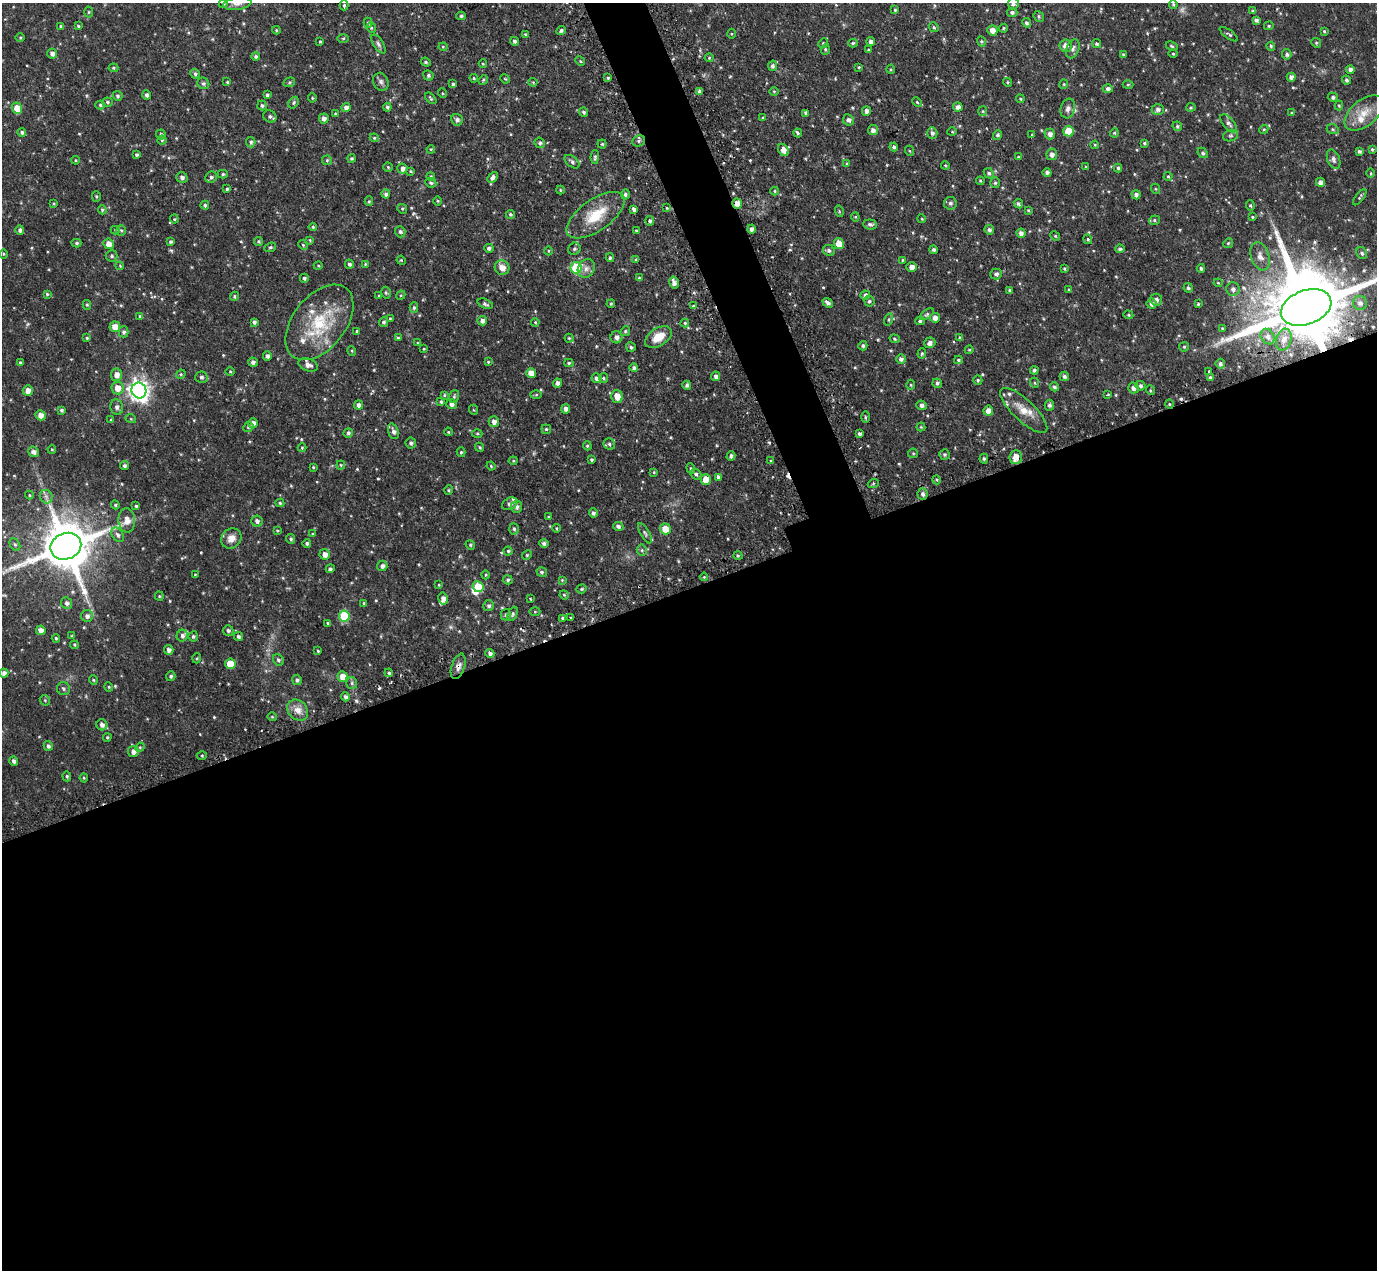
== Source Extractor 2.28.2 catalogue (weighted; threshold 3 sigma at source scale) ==
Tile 15 of 4 x 4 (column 3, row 4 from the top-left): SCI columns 2789-4163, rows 177-1444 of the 5578 x 5558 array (HDU 1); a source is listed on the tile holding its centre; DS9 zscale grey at full resolution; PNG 1379 x 1272 px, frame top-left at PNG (2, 3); each listed source drawn as its Kron ellipse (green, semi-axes under 4 px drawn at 4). Shown black and unused: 56% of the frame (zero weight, under 2 of 3 exposures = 4% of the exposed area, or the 3 px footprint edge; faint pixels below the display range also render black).
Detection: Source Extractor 2.28.2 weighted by HDU 2 'WHT'; one run over the whole footprint, this tile lists its part. Background 0.0879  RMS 0.0086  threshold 0.0385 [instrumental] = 3 sigma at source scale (4.5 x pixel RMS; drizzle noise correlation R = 1.50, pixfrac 1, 0.05/0.05 arcsec/px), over >= 5 px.
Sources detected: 551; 1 too faint to see at this stretch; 1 inside a brighter object's white glare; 6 cosmic-ray / hot-pixel residue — neither listed nor drawn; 10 inside a brighter listed object's ellipse — not listed separately; of the other 533, all 500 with FLUX_AUTO >= 0.732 (the completeness limit of this list) listed and drawn (33 fainter detections not listed), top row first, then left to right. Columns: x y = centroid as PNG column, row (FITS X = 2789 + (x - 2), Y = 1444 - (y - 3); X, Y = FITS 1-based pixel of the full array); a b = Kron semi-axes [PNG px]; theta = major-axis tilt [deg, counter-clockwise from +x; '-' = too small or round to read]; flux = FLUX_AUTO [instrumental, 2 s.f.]
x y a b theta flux
223 4 5 4 - 1.4
237 4 14 6 8 3.8
1013 4 6 5 - 2.2
1173 4 5 4 - 1
344 5 5 4 - 1.4
895 10 4 4 - 1.1
1253 11 4 3 - 1.2
89 12 5 3 - 0.76
1012 12 5 4 - 2.1
461 16 5 4 - 1.3
1039 16 6 5 - 1.4
1256 20 4 4 - 1.8
368 23 5 4 - 1.2
1027 23 5 4 - 2
61 26 4 4 - 1.4
78 26 4 3 - 0.94
1269 26 5 4 - 1.1
934 27 5 4 - 1.2
371 28 5 4 - 1.1
1003 28 4 4 - 1.1
276 30 4 4 - 0.79
992 30 5 5 - 5.9
561 31 5 4 - 1.7
1324 31 3 3 - 0.87
732 34 5 3 - 0.86
1229 34 11 3 -36 1.3
525 35 4 3 - 0.98
20 37 4 3 - 0.81
343 38 5 3 - 0.86
514 41 4 4 - 2.1
981 41 5 4 - 1
320 42 4 3 - 1
871 42 4 4 - 3.2
823 43 5 4 - 1
853 43 5 4 - 1.2
1316 43 5 4 - 1.1
378 44 10 5 -56 2.1
1097 44 5 4 - 1.4
1066 46 6 6 - 4.7
1172 46 6 4 -27 1.1
1271 46 4 3 - 1.1
443 47 4 4 - 0.89
825 49 5 4 - 1.2
1073 49 10 6 69 2.7
868 50 4 3 - 0.78
52 54 5 5 - 3.2
1123 54 3 3 - 0.77
1173 54 4 3 - 0.83
1287 54 5 4 - 2.1
256 57 4 4 - 1.7
709 58 4 4 - 0.91
580 61 5 4 - 1.2
426 62 5 4 - 1.2
483 64 4 3 - 0.76
773 66 5 4 - 2
859 67 3 3 - 0.8
113 68 5 4 - 1.1
891 69 4 4 - 0.95
1350 70 4 4 - 2.6
195 74 5 4 - 1.7
428 75 5 5 - 1.5
1291 77 4 4 - 2.7
474 78 4 4 - 1
608 78 4 3 - 1.1
505 79 5 4 - 0.8
483 80 5 4 - 1
1346 80 4 4 - 1.5
227 82 4 4 - 1.2
289 82 6 4 22 1.3
381 82 9 7 -65 2.7
533 82 4 4 - 0.78
1008 82 5 4 - 1.1
203 83 6 5 - 1.6
453 84 4 3 - 1.6
1064 84 4 4 - 0.86
1128 85 5 3 - 0.87
1108 89 5 4 - 2.1
700 91 4 3 - 2.3
774 91 4 3 - 0.75
442 93 5 3 - 0.87
147 95 4 4 - 2.2
267 95 4 3 - 1.7
118 96 5 4 - 1.5
1333 97 5 4 - 1.8
312 98 4 4 - 0.86
431 98 7 4 -46 1.2
1020 99 4 3 - 1
108 102 5 4 - 1.5
917 102 5 3 - 0.88
294 103 6 4 57 1.3
100 105 5 4 - 1.3
1339 105 5 4 - 0.87
262 106 5 4 - 1.5
387 107 4 4 - 1.8
958 107 5 4 - 3.3
1191 107 4 4 - 1
17 108 6 5 - 13
346 108 4 4 - 4
1068 109 10 7 74 3.5
1158 109 6 5 - 2.6
866 111 5 4 - 3
983 111 5 4 - 0.87
583 112 5 4 - 1.6
806 113 4 3 - 2
1292 113 4 4 - 1.1
1364 113 22 13 40 15
335 114 4 3 - 0.95
270 116 7 6 - 2.3
324 118 5 5 - 3.1
763 118 4 3 - 1
457 120 6 6 - 2.6
848 120 6 5 - 2.9
1229 123 11 5 -49 2.8
1177 126 5 4 - 1.4
1264 129 4 3 - 0.81
1333 129 6 5 - 1.5
873 130 5 5 - 3
1069 131 5 5 - 20
22 132 4 4 - 2.1
952 132 4 4 - 0.86
798 133 4 3 - 1.6
932 133 6 5 - 2.4
1114 133 4 4 - 1
1050 134 5 5 - 3.3
161 135 5 5 - 1.6
998 135 5 4 - 1.5
1032 135 4 3 - 0.77
1230 136 7 5 16 1.5
374 138 4 4 - 0.99
162 140 4 4 - 1.2
639 141 6 5 - 1.8
251 142 5 4 - 1.7
540 143 5 5 - 1.9
1144 143 3 3 - 1.2
602 144 4 4 - 1.1
1095 145 4 4 - 0.84
894 147 4 4 - 1.7
431 149 4 3 - 0.76
1372 149 4 4 - 1.2
783 150 6 5 - 5.9
910 151 5 3 - 0.77
1359 151 4 4 - 1.6
1203 153 6 4 -47 1.6
1052 154 6 5 - 3.6
137 155 4 4 - 1.6
595 157 7 4 88 1.4
1018 157 4 3 - 0.86
352 158 4 4 - 1.4
1334 159 10 6 -70 2.6
76 160 4 3 - 0.93
327 160 5 5 - 1.1
572 162 9 5 -38 2.1
847 163 4 4 - 0.81
945 165 4 3 - 0.78
388 167 5 4 - 1.2
1086 167 3 3 - 0.81
1118 168 4 3 - 1.4
402 169 5 5 - 3
411 171 4 3 - 0.79
1047 172 4 4 - 1.9
989 173 5 4 - 1.7
1371 173 5 3 - 0.83
223 174 5 4 - 1.2
431 176 4 4 - 1.2
1168 176 4 4 - 0.91
211 177 6 5 - 2.2
493 177 6 4 47 2.8
182 178 6 5 - 2.6
980 181 4 3 - 0.91
1320 182 4 4 - 3.5
431 183 5 4 - 1.6
995 183 5 4 - 1.3
227 189 4 3 - 1.2
1156 189 5 3 - 0.79
560 190 4 4 - 0.84
775 191 4 4 - 0.84
386 194 4 4 - 2.3
625 194 5 4 - 2.1
1136 195 5 4 - 2.3
96 196 5 4 - 1.1
1360 197 9 3 53 1.3
369 201 5 4 - 1.2
437 201 5 3 - 0.82
54 203 4 3 - 0.8
950 203 6 6 - 2.2
737 204 5 5 - 5.5
1018 204 5 4 - 1.6
205 205 4 4 - 1.4
1250 205 5 4 - 1.2
667 208 4 3 - 0.78
402 209 5 4 - 1.1
634 209 4 3 - 2.3
102 210 5 3 - 1.1
1028 210 3 3 - 0.89
839 211 6 3 -73 0.91
510 214 4 4 - 1.5
596 215 34 15 35 27
855 217 4 4 - 0.91
1252 217 4 3 - 0.81
174 219 4 4 - 0.88
922 219 4 3 - 0.8
1154 220 5 4 - 1.2
650 221 5 4 - 1.6
870 224 7 5 -6 2.3
313 227 4 4 - 1.1
751 229 4 4 - 2.5
20 230 4 4 - 2.2
115 230 5 4 - 1
121 230 5 5 - 1.2
989 230 5 4 - 1.9
636 231 4 3 - 0.9
400 232 6 5 - 1.9
1021 233 4 4 - 3
1055 236 5 4 - 1.1
1088 239 5 4 - 1.2
310 240 4 3 - 0.84
258 241 4 4 - 1.3
171 242 4 4 - 1.5
76 243 5 4 - 1.4
839 243 6 5 - 14
1228 243 5 4 - 1.1
109 244 5 5 - 6.7
303 245 5 4 - 1.1
270 247 6 4 20 1.3
489 248 5 4 - 2
574 249 6 5 - 1.8
1120 249 5 4 - 1.7
829 250 6 5 - 2.1
933 250 4 4 - 1.7
548 251 4 3 - 0.77
1362 253 6 5 - 2
3 254 5 3 - 0.84
112 256 6 6 - 1.7
1260 256 14 9 -71 6
610 258 4 3 - 1.2
401 260 5 3 - 0.93
636 260 4 4 - 1.6
903 260 4 3 - 0.78
349 264 5 4 - 2
365 264 4 4 - 0.79
120 266 4 3 - 0.75
318 266 4 3 - 0.78
912 267 5 5 - 4.9
502 268 7 7 - 6.7
576 268 5 5 - 37
586 268 10 8 55 4.3
1201 268 4 4 - 1.7
1064 269 4 3 - 0.96
996 274 6 5 - 2.1
304 278 4 4 - 1.7
639 278 4 4 - 1
674 282 6 4 -76 3.7
1218 283 4 4 - 0.85
1188 288 5 4 - 1.4
1233 289 7 6 - 3.2
1010 290 4 3 - 1.7
1069 290 4 3 - 0.83
386 293 6 4 -75 1.5
47 294 4 4 - 1.1
401 295 5 4 - 0.88
865 295 5 4 - 2.9
234 296 5 4 - 1.1
379 296 3 3 - 0.87
1156 300 6 6 - 2.9
869 301 5 5 - 1.6
828 303 6 4 -40 2.6
1360 303 7 7 - 3.5
485 304 8 4 -22 1.9
611 304 4 3 - 1
1151 304 5 5 - 3.1
1198 304 4 4 - 1.2
87 305 5 4 - 1.2
693 306 4 4 - 0.98
1306 307 26 17 21 11000
414 308 5 4 - 1.5
927 314 8 4 35 1.4
1128 315 5 4 - 1
140 316 4 3 - 1.7
390 318 4 3 - 0.88
935 318 5 5 - 3.7
889 320 6 4 72 1.2
482 321 5 4 - 3.1
920 321 4 4 - 1.2
254 322 4 4 - 2
319 322 43 26 52 49
383 322 5 4 - 1.7
535 322 4 4 - 0.83
685 323 4 4 - 1.1
115 327 5 5 - 8.6
1222 328 3 3 - 0.77
357 331 4 4 - 1
625 331 5 4 - 1.1
124 332 5 5 - 1.9
616 337 6 6 - 3.4
658 337 15 9 32 12
1268 337 8 6 -57 3.5
87 338 4 4 - 1.1
398 338 3 3 - 1.1
569 338 4 4 - 0.98
960 338 4 4 - 1.6
895 339 5 4 - 1.1
1284 340 11 7 72 5.3
418 343 4 3 - 0.95
930 343 5 5 - 3
863 346 4 4 - 1.7
631 347 5 4 - 1.6
1184 347 5 4 - 1
424 349 4 4 - 0.75
969 350 4 4 - 0.83
352 351 5 3 - 0.75
922 354 5 4 - 1.2
267 356 5 4 - 2.7
901 359 5 5 - 2.6
958 360 4 3 - 1.3
20 362 3 3 - 0.92
253 362 5 4 - 2.5
488 362 4 3 - 0.86
569 363 4 4 - 1.2
1220 364 5 4 - 1.9
308 365 10 6 -18 4.6
634 368 4 4 - 1.9
1034 370 4 4 - 1.5
230 371 4 3 - 0.75
1209 371 3 2 - 0.76
531 373 5 4 - 7.3
181 374 5 4 - 0.98
117 375 6 5 - 5
716 376 5 4 - 2.7
1064 376 5 4 - 2.1
201 377 6 6 - 2.2
1210 377 4 3 - 1.1
596 378 5 5 - 3
603 378 5 4 - 1.2
978 380 4 4 - 1.3
557 383 4 4 - 3.3
937 383 5 4 - 1.7
1035 383 5 3 - 0.76
687 385 4 4 - 1.9
911 385 5 3 - 0.85
1140 386 5 4 - 1.9
1054 387 4 4 - 1.8
117 388 6 6 - 8.6
1133 388 5 5 - 3.3
28 390 5 5 - 5.3
139 390 8 7 - 500
1150 390 5 3 - 0.84
444 395 4 3 - 0.84
536 395 6 4 2 0.93
1108 395 3 3 - 1.4
454 396 6 5 - 1.4
617 397 6 6 - 8
441 402 3 3 - 1.3
451 404 5 5 - 2.9
1169 404 4 3 - 0.89
359 405 4 4 - 3.2
921 405 5 4 - 2.6
1049 405 5 5 - 1.9
117 407 8 6 -76 2.5
565 409 4 4 - 3
61 410 4 4 - 1.5
474 410 5 3 - 0.77
1024 410 31 10 -43 13
988 411 5 5 - 5.9
41 415 5 4 - 5.2
865 417 5 3 - 1.1
131 419 5 3 - 0.77
111 420 4 3 - 0.88
494 422 5 5 - 3.6
253 423 5 4 - 5.4
248 427 5 4 - 1.4
921 427 4 4 - 0.78
546 429 5 4 - 1.3
393 431 8 5 -70 2.9
448 432 4 3 - 1
348 433 5 4 - 2
477 433 5 3 - 1
859 434 4 4 - 1.7
411 443 5 5 - 2.2
609 444 6 5 - 1.7
587 446 4 4 - 0.93
480 447 5 4 - 1.2
302 448 4 4 - 0.87
52 449 4 3 - 0.93
34 452 5 5 - 3.3
461 452 5 4 - 1.2
913 453 5 5 - 1.1
944 454 5 5 - 1.4
731 456 4 4 - 2
1016 457 7 6 - 9.1
984 459 5 4 - 1.3
592 460 3 3 - 1.3
513 461 4 4 - 0.87
771 461 4 3 - 1
341 465 4 4 - 0.87
125 466 4 4 - 1.7
491 466 4 3 - 0.79
313 467 3 3 - 0.78
691 468 5 4 - 1.2
654 472 4 3 - 0.82
696 474 6 5 - 2
718 477 4 4 - 2.9
706 479 5 5 - 11
937 480 5 3 - 1.1
873 484 5 3 - 1
449 490 5 4 - 1
923 494 6 5 - 2.5
29 495 4 4 - 0.82
46 497 7 6 - 2.5
280 503 4 4 - 1.1
510 504 8 6 26 2.8
115 505 4 4 - 1
136 506 4 4 - 1.3
516 507 6 5 - 2.5
593 513 4 4 - 2.1
548 517 3 3 - 0.73
127 520 12 8 -86 6.8
257 521 5 5 - 2.5
618 526 5 4 - 2.3
556 528 4 3 - 0.82
514 529 5 5 - 1.4
665 529 5 5 - 12
277 531 4 3 - 0.94
645 533 11 4 -61 1.9
313 534 4 4 - 0.84
118 535 8 5 -57 2.5
231 538 11 9 46 6.9
291 539 5 4 - 1.6
307 543 4 4 - 1.7
544 543 4 4 - 2
15 544 7 4 -62 1.6
470 545 5 4 - 1.1
66 546 16 13 21 4500
642 550 5 5 - 1.3
508 551 4 4 - 1.3
325 554 5 5 - 5
527 555 5 4 - 1
738 556 5 3 - 0.94
382 566 5 5 - 3
330 569 4 4 - 1.6
542 572 5 4 - 1.4
195 575 3 3 - 0.81
486 575 4 3 - 0.78
704 577 4 4 - 0.88
508 580 5 4 - 1.3
562 580 4 4 - 0.81
439 585 4 3 - 0.77
478 587 6 5 - 20
582 589 5 4 - 1.1
564 595 4 4 - 0.93
159 596 5 4 - 0.94
443 598 6 4 -77 3.8
530 599 3 2 - 1.5
67 603 6 5 - 2.5
364 603 4 4 - 1
489 606 5 5 - 1.8
535 612 5 3 - 0.77
513 614 8 4 64 1.6
506 615 6 5 - 1.3
87 616 6 6 - 3.1
344 616 6 5 - 39
570 617 3 2 - 1.1
562 618 4 4 - 1.3
328 623 3 3 - 0.98
41 630 5 4 - 4.9
228 631 5 5 - 1.9
72 636 4 3 - 0.89
182 636 6 5 - 2.6
193 636 5 4 - 1.5
238 637 5 4 - 1.8
56 638 4 3 - 1.1
74 645 4 3 - 0.83
169 650 5 5 - 3
318 651 3 3 - 0.84
490 654 4 4 - 2.7
197 658 5 3 - 0.85
278 660 6 5 - 1.8
230 664 5 5 - 15
458 666 13 6 71 4.3
4 673 4 4 - 3.2
389 673 4 4 - 1.5
171 676 5 4 - 1.7
342 677 5 5 - 8.5
93 680 5 4 - 1.1
297 680 5 4 - 2
352 683 6 5 - 1.6
109 687 4 4 - 0.9
63 689 6 6 - 1.9
345 697 4 4 - 2.5
45 700 5 4 - 1.1
298 710 11 9 -46 6.9
272 717 5 4 - 0.91
102 725 5 5 - 2.9
107 737 4 3 - 0.94
48 746 5 4 - 2
140 747 5 4 - 0.98
133 751 5 5 - 4.1
202 755 5 3 - 0.91
14 761 4 4 - 2.4
67 776 5 4 - 1.1
84 778 4 4 - 0.95
Overlapping masked pixels (flux is a lower limit): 4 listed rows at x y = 737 204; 1306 307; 1016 457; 458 666
Isophote crosses this tile's border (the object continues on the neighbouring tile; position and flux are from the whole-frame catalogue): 4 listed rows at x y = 223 4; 237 4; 1013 4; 1306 307